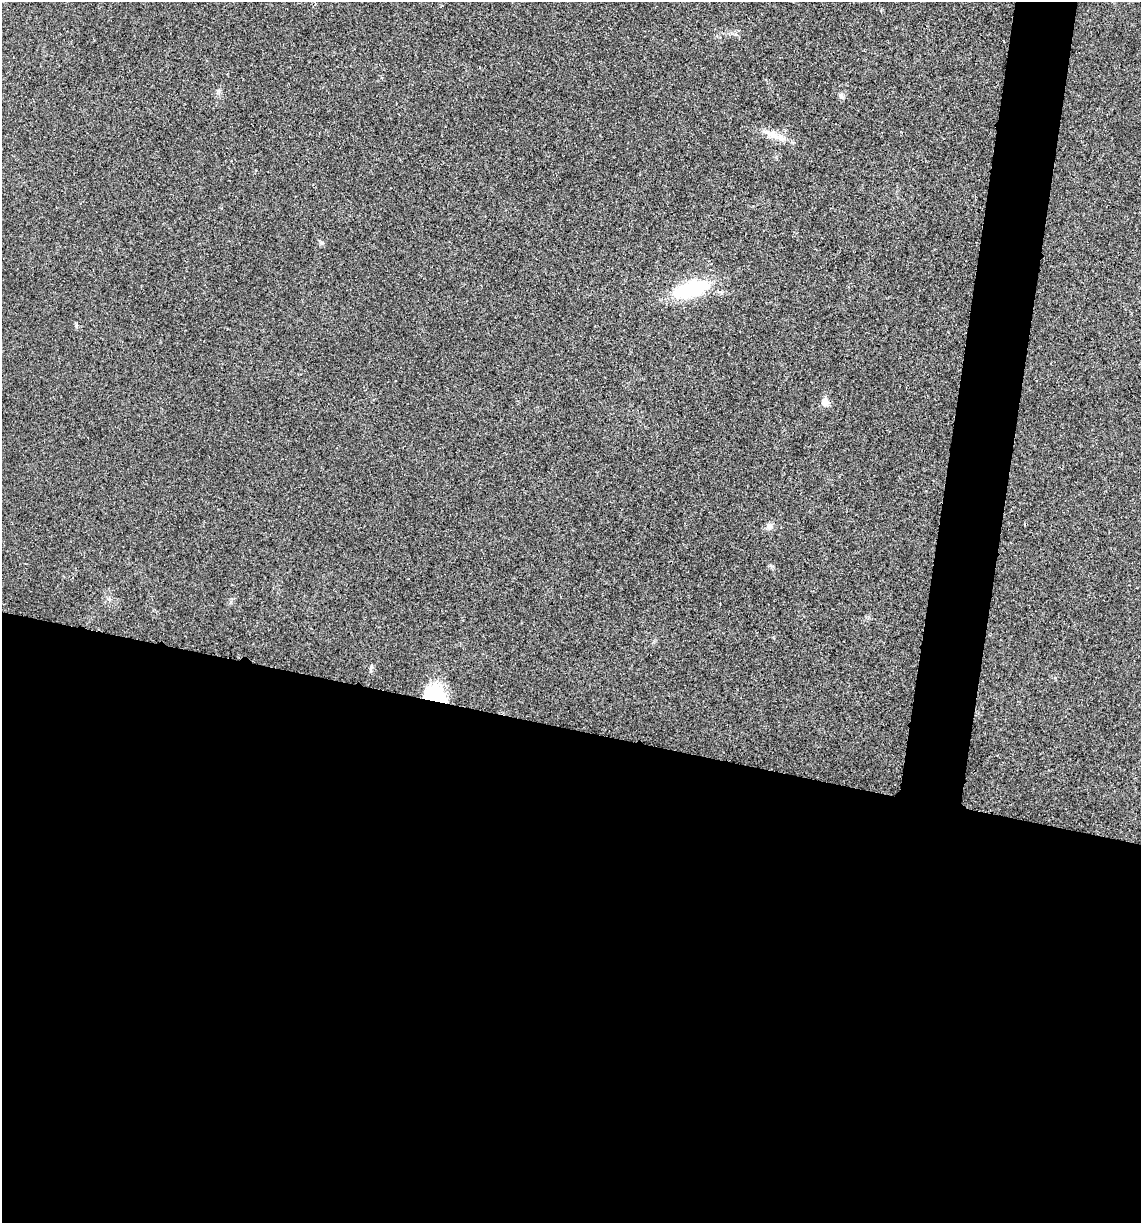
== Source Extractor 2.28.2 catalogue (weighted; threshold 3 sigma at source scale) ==
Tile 14 of 4 x 4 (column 2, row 4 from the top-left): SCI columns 1259-2397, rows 8-1228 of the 4914 x 4897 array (HDU 1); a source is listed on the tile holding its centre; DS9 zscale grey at full resolution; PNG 1143 x 1225 px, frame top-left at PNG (2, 2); no overlay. Shown black and unused: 44% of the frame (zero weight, under 3 of 4 exposures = <1% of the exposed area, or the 3 px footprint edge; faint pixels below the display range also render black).
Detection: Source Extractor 2.28.2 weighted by HDU 2 'WHT'; one run over the whole footprint, this tile lists its part. Background 0.0202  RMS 0.0059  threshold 0.0265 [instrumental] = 3 sigma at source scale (4.5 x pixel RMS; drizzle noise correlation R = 1.50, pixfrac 1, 0.05/0.05 arcsec/px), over >= 5 px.
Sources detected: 7; all 7 listed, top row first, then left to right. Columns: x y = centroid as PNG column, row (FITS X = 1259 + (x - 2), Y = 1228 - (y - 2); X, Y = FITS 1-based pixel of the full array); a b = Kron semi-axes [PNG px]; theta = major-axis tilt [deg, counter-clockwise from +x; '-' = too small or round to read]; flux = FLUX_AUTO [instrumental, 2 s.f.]
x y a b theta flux
841 96 6 6 - 1.2
773 135 14 8 -24 5
691 289 31 13 15 43
825 402 6 5 - 7.9
769 526 10 7 -14 2
371 666 8 4 -90 1
434 694 25 18 -18 25
Overlapping masked pixels (flux is a lower limit): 1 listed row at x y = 434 694